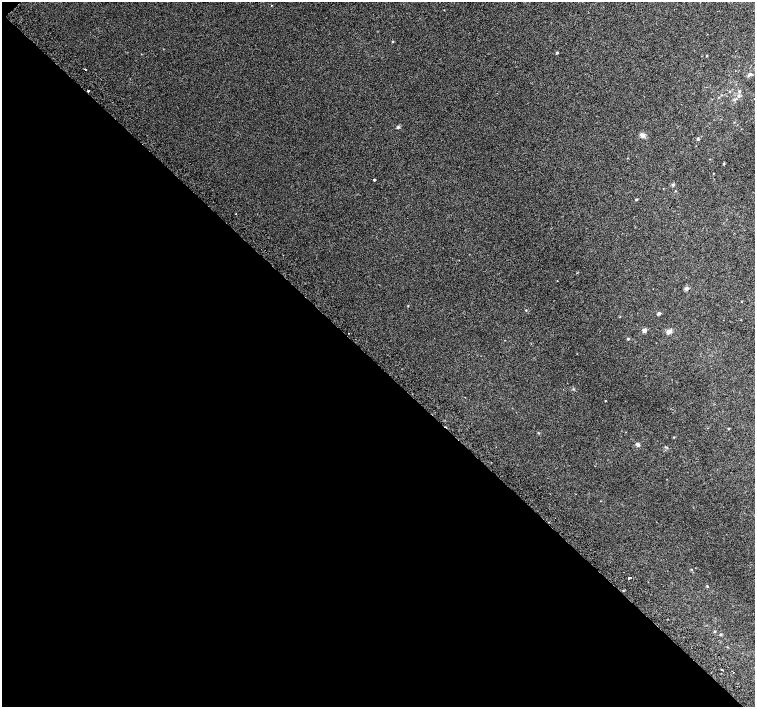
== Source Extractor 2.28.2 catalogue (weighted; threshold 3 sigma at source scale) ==
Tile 9 of 4 x 4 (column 1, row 3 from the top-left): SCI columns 40-1545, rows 1664-3072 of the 6096 x 6079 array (HDU 1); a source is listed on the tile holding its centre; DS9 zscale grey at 2 x 2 block average (1 PNG px = mean of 2 x 2 image px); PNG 757 x 709 px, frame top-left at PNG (2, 2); no overlay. Shown black and unused: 49% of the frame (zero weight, under 2 of 3 exposures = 2% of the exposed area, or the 3 px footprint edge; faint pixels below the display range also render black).
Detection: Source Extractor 2.28.2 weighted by HDU 2 'WHT'; one run over the whole footprint, this tile lists its part. Background 0.0147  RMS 0.0075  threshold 0.0339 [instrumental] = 3 sigma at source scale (4.5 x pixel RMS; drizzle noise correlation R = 1.50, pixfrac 1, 0.0396/0.0396 arcsec/px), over >= 5 px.
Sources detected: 37; all 37 listed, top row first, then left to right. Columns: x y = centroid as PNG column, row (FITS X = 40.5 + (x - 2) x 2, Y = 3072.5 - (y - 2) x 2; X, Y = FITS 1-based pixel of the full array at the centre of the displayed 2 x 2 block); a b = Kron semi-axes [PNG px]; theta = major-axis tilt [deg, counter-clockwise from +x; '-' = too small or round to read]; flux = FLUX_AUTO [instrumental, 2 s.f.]
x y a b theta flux
271 5 2 2 - 1.3
557 53 3 2 - 1.5
707 56 3 2 - 0.9
85 69 2 2 - 1.6
749 74 4 3 - 3.8
88 91 2 2 - 3.4
729 91 2 2 - 0.89
739 91 3 3 - 1.5
738 96 5 4 - 3
735 99 4 3 - 2.2
398 127 4 4 - 2.5
642 135 5 5 - 5.6
698 139 5 3 - 2.1
724 164 3 3 - 1.6
713 173 2 2 - 0.63
374 180 2 2 - 2.7
673 185 4 4 - 2.1
636 200 2 2 - 2.6
557 281 2 2 - 0.66
686 288 4 4 - 3.9
526 310 2 2 - 1
659 313 4 3 - 2.9
644 330 4 4 - 4.7
669 331 6 5 - 7.5
348 333 2 2 - 1.8
628 339 3 2 - 1.7
605 401 3 2 - 0.73
728 428 2 2 - 1.1
674 437 3 2 - 0.89
638 444 4 3 - 4.4
666 447 6 2 -11 1.4
691 570 2 2 - 1
628 578 2 2 - 3.6
707 586 3 2 - 1.2
715 631 3 2 - 1.3
720 634 3 3 - 1.5
722 670 2 2 - 1.5
Overlapping masked pixels (flux is a lower limit): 1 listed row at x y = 88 91
Diffuse or blended objects may show on this block-average render without a row.